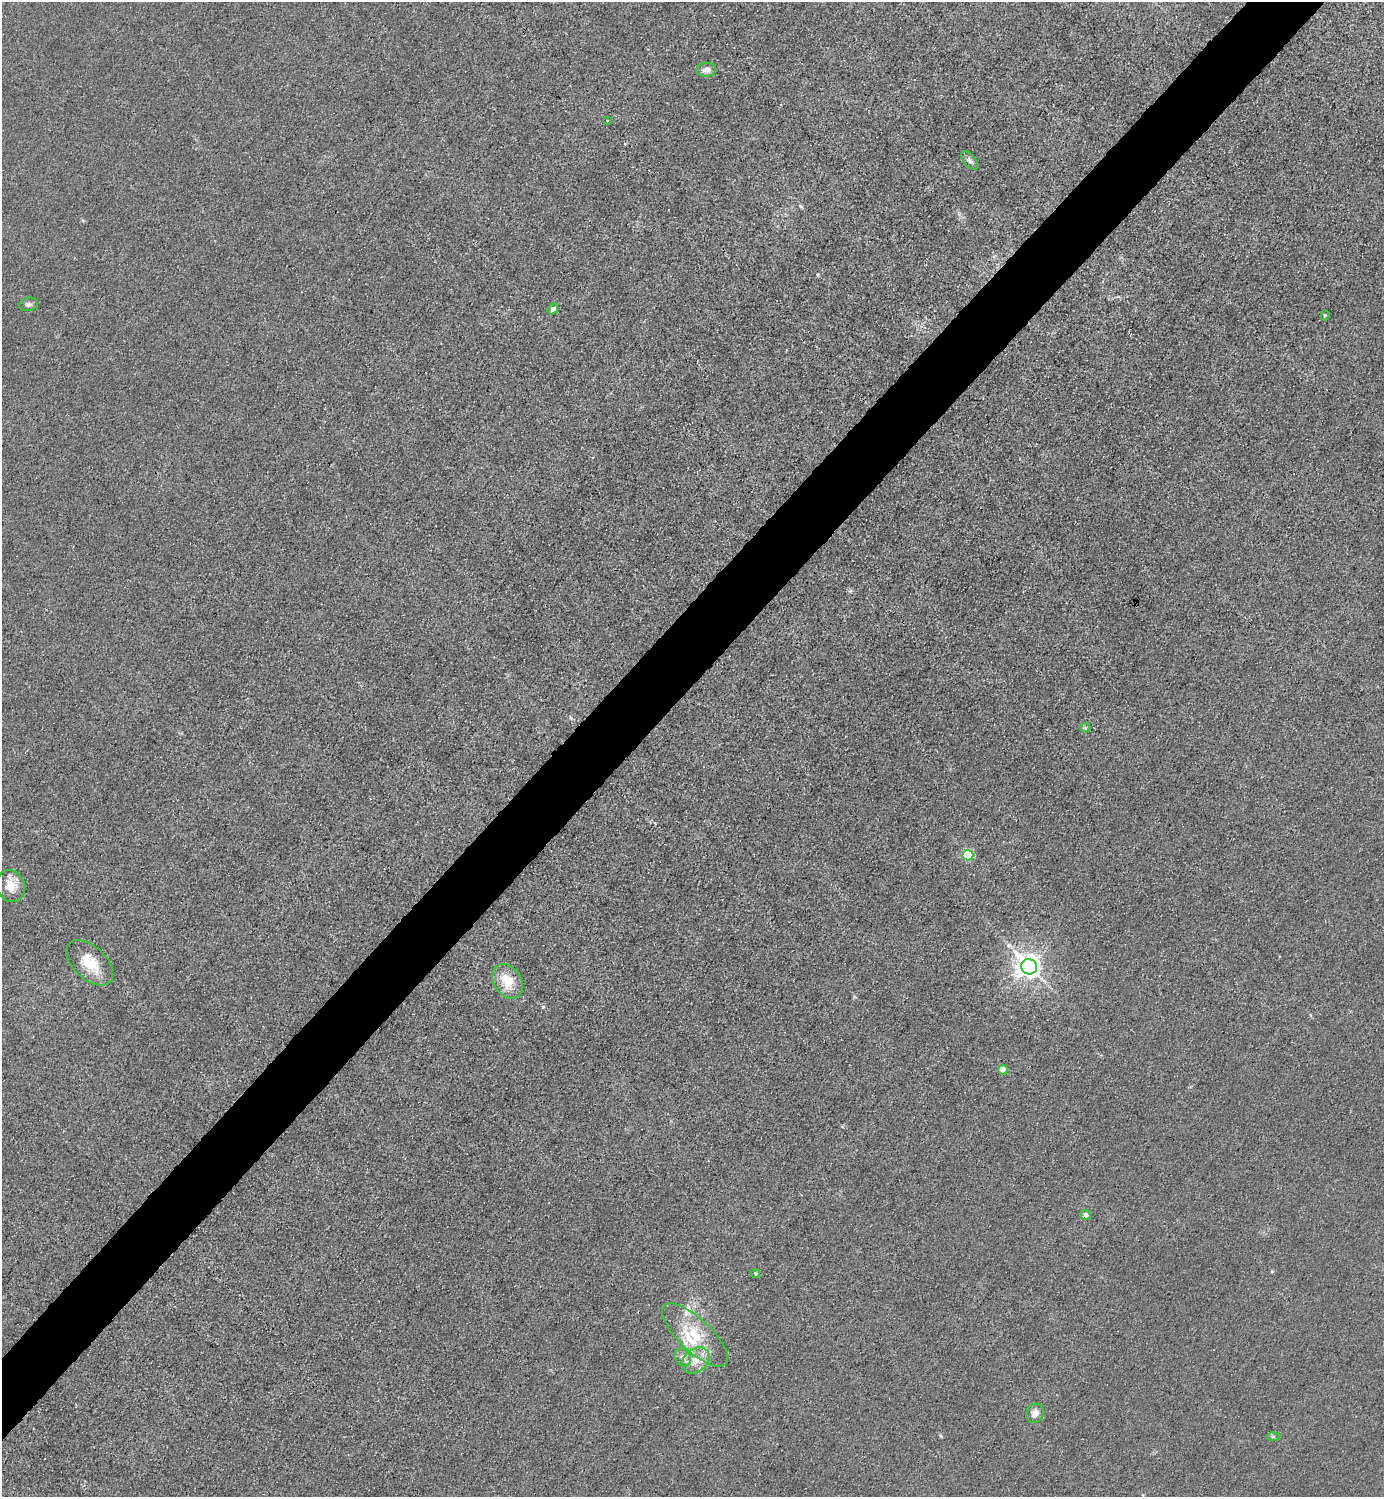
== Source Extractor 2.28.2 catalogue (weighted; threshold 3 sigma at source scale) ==
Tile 10 of 4 x 4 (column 2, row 3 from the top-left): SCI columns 1683-3064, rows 1498-2992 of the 5985 x 5985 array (HDU 1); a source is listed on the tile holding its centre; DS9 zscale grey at full resolution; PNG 1386 x 1499 px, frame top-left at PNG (2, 2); each listed source drawn as its Kron ellipse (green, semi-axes under 4 px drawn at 4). Shown black and unused: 5% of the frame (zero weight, under 3 of 4 exposures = <1% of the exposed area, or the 3 px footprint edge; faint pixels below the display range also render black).
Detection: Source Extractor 2.28.2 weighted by HDU 2 'WHT'; one run over the whole footprint, this tile lists its part. Background 0.0211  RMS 0.0061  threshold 0.0276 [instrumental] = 3 sigma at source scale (4.5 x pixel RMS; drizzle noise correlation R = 1.50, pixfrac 1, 0.05/0.05 arcsec/px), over >= 5 px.
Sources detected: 24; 4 inside a brighter listed object's ellipse — not listed separately; the other 20 listed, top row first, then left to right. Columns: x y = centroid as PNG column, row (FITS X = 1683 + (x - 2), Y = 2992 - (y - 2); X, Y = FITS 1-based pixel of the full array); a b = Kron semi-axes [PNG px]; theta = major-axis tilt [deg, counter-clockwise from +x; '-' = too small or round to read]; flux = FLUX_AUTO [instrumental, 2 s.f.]
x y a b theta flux
706 70 10 7 1 3.2
607 120 3 3 - 0.55
970 161 11 5 -51 2
28 304 9 6 12 1.8
553 309 6 4 53 1.5
1325 316 5 4 - 0.72
1085 728 5 5 - 0.81
968 855 5 5 - 49
11 886 16 14 -72 8.9
90 963 28 16 -43 16
1029 967 8 7 - 570
507 981 18 14 -56 15
1003 1070 5 5 - 6.9
1086 1215 5 5 - 2.4
755 1274 4 4 - 0.78
695 1335 43 16 -44 25
683 1357 9 7 -54 2.9
696 1360 15 11 40 8.5
1035 1413 10 8 67 4
1273 1437 6 4 0 0.79